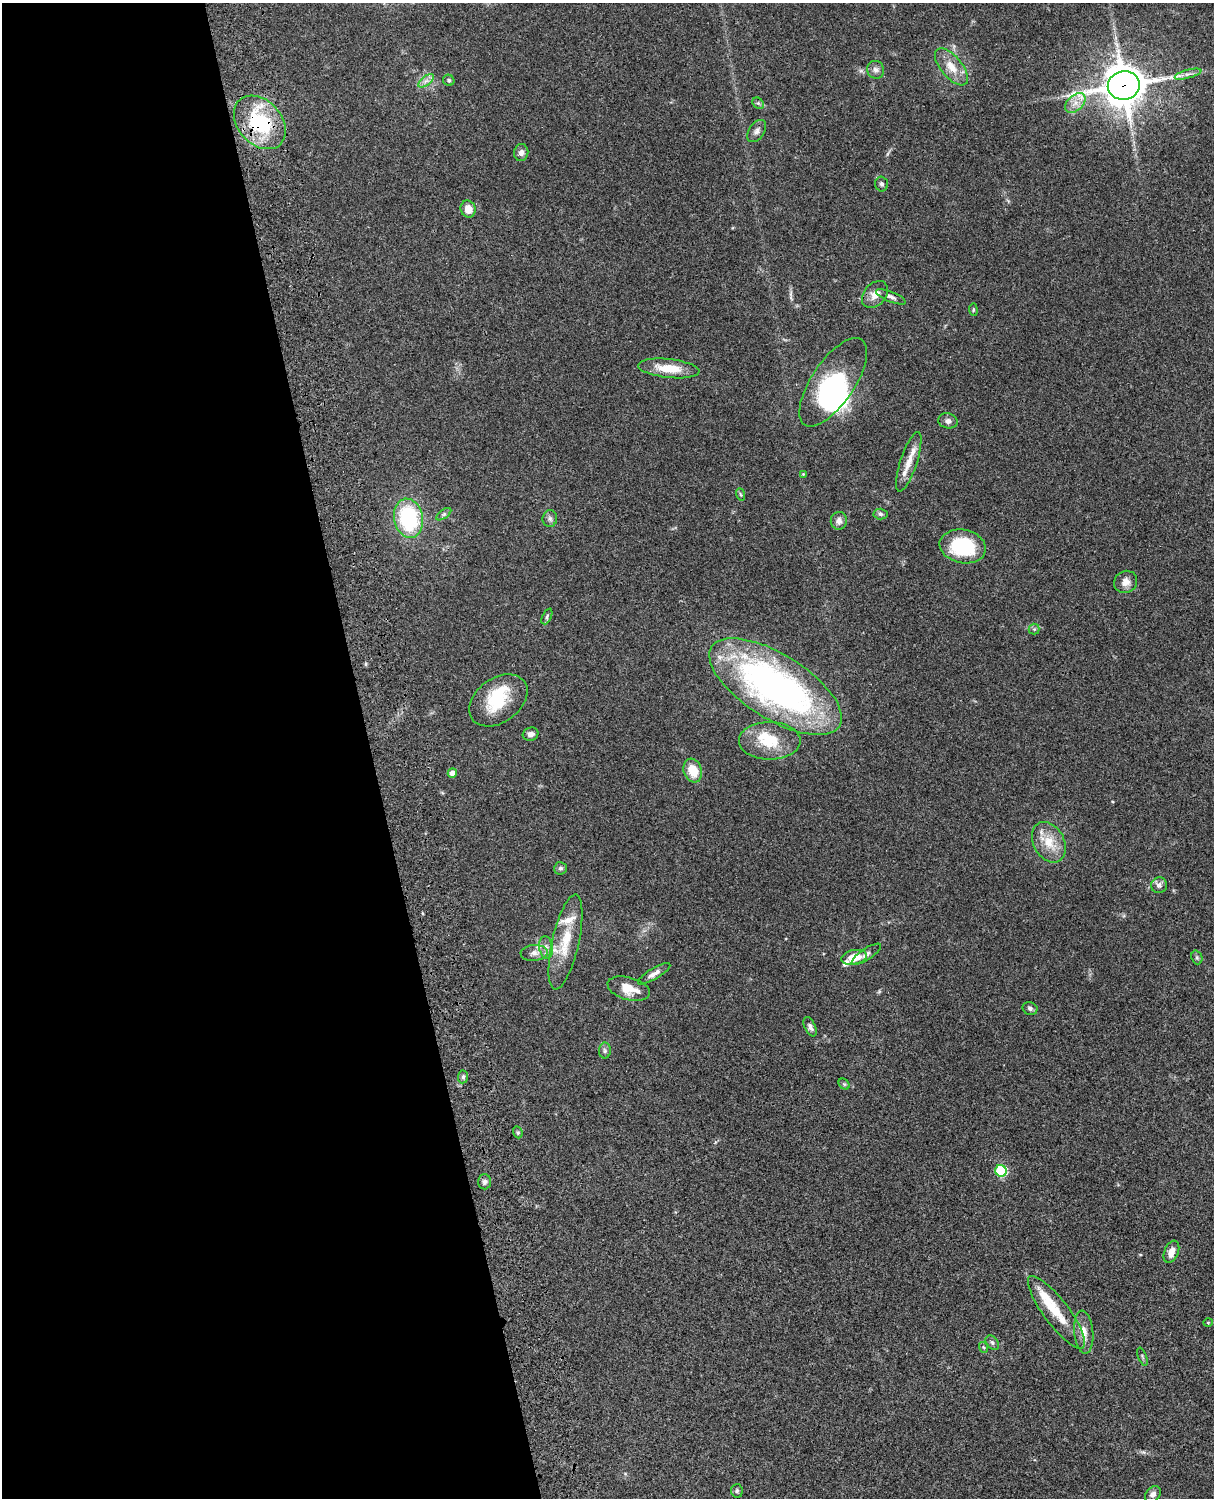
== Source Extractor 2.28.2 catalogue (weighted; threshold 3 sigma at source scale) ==
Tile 5 of 4 x 3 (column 1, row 2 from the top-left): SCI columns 121-1332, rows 1773-3268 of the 5087 x 4927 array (HDU 1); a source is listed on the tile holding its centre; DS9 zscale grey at full resolution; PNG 1216 x 1500 px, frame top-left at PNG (2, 3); each listed source drawn as its Kron ellipse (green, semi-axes under 4 px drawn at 4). Shown black and unused: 31% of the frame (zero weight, under 3 of 4 exposures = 6% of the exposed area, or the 3 px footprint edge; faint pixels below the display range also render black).
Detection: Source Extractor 2.28.2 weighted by HDU 2 'WHT'; one run over the whole footprint, this tile lists its part. Background 0.0867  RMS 0.0062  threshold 0.0278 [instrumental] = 3 sigma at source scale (4.5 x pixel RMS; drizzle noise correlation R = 1.50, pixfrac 1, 0.05/0.05 arcsec/px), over >= 5 px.
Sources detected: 75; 3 inside a brighter object's white glare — neither listed nor drawn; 7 inside a brighter listed object's ellipse — not listed separately; the other 65 listed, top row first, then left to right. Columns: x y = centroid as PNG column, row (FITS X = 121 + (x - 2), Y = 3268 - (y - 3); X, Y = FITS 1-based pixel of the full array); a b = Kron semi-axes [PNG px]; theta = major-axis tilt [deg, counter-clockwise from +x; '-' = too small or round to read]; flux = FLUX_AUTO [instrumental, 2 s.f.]
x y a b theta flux
951 67 22 10 -50 9.6
876 70 9 8 - 2.4
1188 74 14 4 15 2.5
449 80 6 5 - 1.2
426 81 9 4 37 2.4
1124 85 16 14 11 1600
758 103 6 5 - 1
1075 103 12 7 41 4.8
260 122 30 22 -48 48
757 131 12 7 55 2.6
521 153 8 7 - 2.5
881 184 7 6 - 1.5
468 209 8 7 - 6.5
875 294 15 11 49 5.1
891 297 16 5 -22 2.2
973 310 6 4 -85 0.79
669 368 31 9 -6 14
833 382 51 21 56 67
948 421 9 7 -14 2.5
909 462 31 8 72 7.3
803 474 4 4 - 0.5
740 494 6 4 -70 0.75
444 514 8 4 36 1.3
880 514 7 5 -4 1.3
408 518 20 14 -79 56
550 519 8 7 - 2
839 521 9 8 - 3
963 546 23 16 -12 38
1126 582 12 11 - 4.2
547 616 8 4 64 1.2
1034 629 5 5 - 1.2
775 687 75 32 -32 250
498 700 32 22 36 26
531 734 8 6 16 2.6
770 741 31 19 0 21
693 770 12 9 -71 11
452 773 5 4 - 4.2
1049 842 21 15 -61 13
560 868 6 6 - 1.4
1159 885 8 8 - 2.5
565 942 48 13 77 19
546 947 11 6 -81 3.2
534 953 13 8 5 3.8
866 954 17 5 33 2.5
854 957 13 7 11 10
1197 957 7 5 -70 1.1
654 974 18 5 31 3.2
629 989 21 11 -15 11
1030 1008 7 6 - 1.6
810 1027 10 5 -65 2.2
605 1051 8 6 -89 1.4
463 1077 6 5 - 1.2
844 1084 6 4 -44 0.93
518 1132 6 4 -70 0.96
1001 1171 6 5 - 50
484 1182 7 6 - 2
1171 1252 12 7 68 4.9
1056 1312 44 12 -53 18
1208 1322 5 3 - 0.55
1084 1332 21 9 -84 6.6
992 1343 8 5 -50 1.5
983 1347 5 3 - 0.66
1142 1357 9 3 -69 0.89
737 1491 6 6 - 1.1
1153 1494 9 6 46 2.4
Overlapping masked pixels (flux is a lower limit): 2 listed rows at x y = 1124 85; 260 122